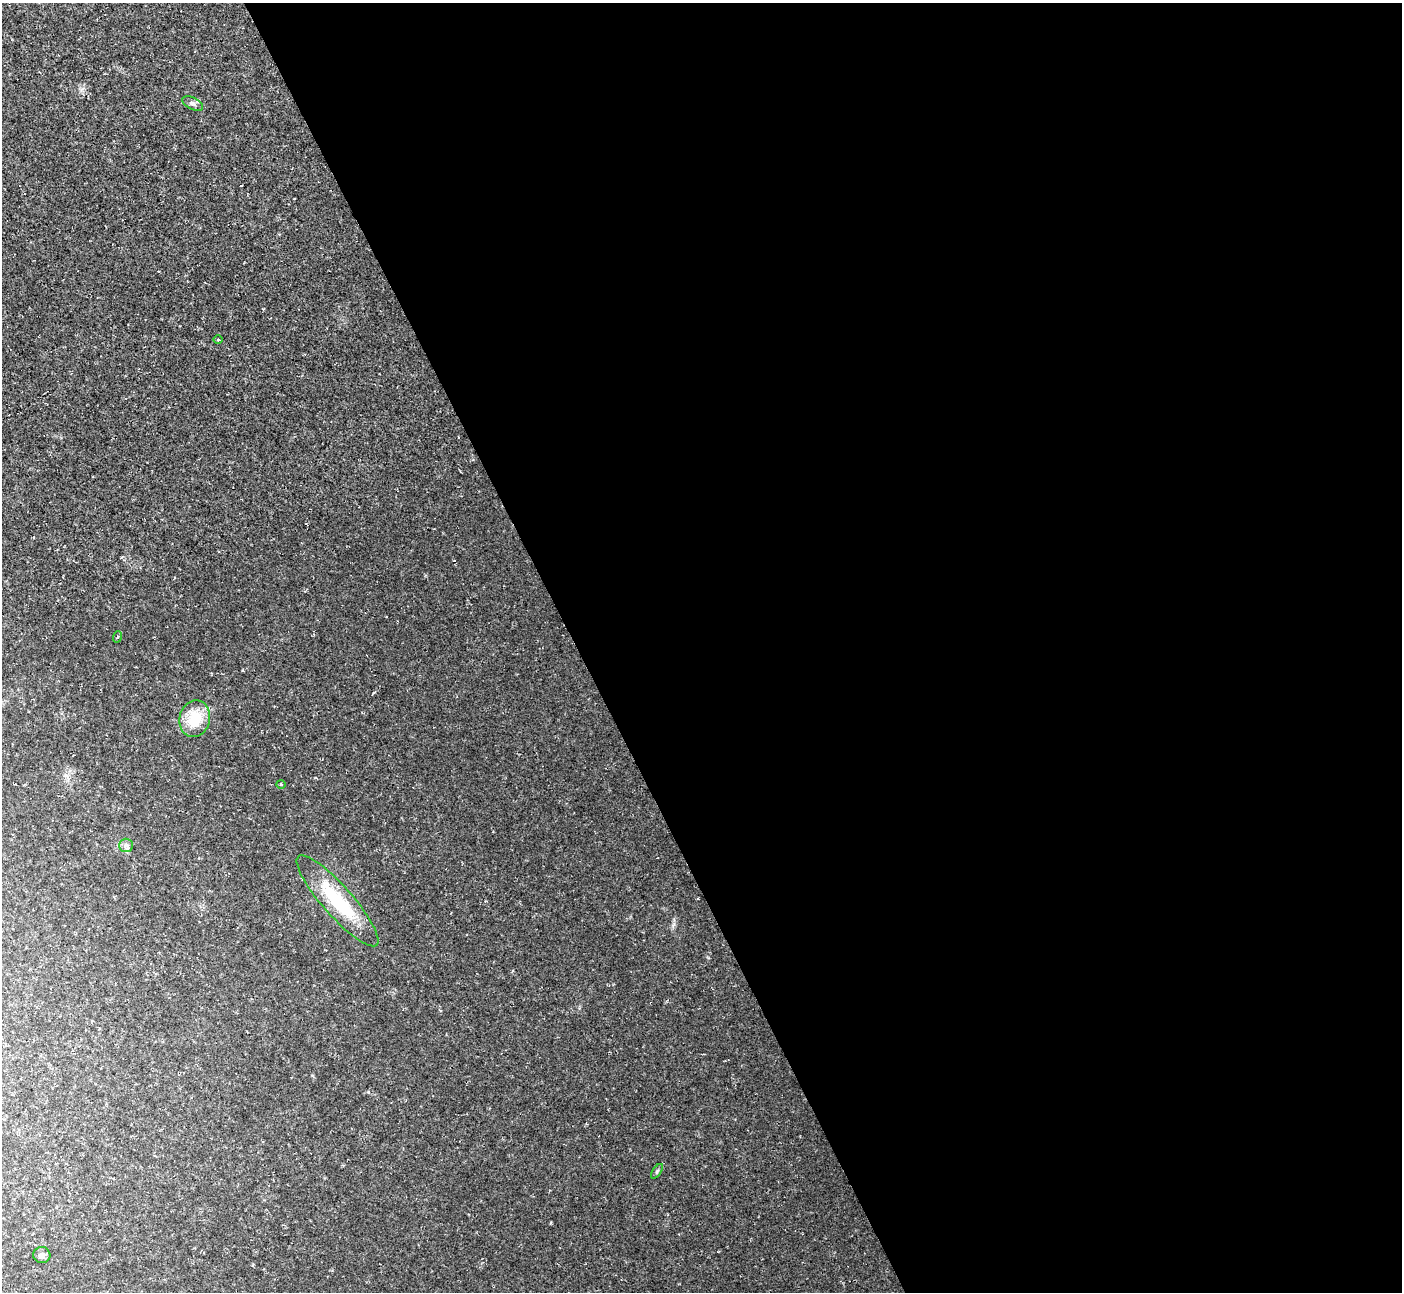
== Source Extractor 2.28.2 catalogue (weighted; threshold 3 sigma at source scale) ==
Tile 8 of 4 x 4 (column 4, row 2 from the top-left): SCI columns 4203-5602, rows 2729-4018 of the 5602 x 5589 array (HDU 1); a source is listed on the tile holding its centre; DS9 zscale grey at full resolution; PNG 1404 x 1294 px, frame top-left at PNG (2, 3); each listed source drawn as its Kron ellipse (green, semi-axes under 4 px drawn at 4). Shown black and unused: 59% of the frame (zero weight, under 2 of 3 exposures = <1% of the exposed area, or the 3 px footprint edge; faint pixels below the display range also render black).
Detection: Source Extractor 2.28.2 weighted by HDU 2 'WHT'; one run over the whole footprint, this tile lists its part. Background 0.0237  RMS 0.0063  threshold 0.0283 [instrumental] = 3 sigma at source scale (4.5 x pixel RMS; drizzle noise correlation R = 1.50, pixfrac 1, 0.05/0.05 arcsec/px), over >= 5 px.
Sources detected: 10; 1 inside a brighter listed object's ellipse — not listed separately; the other 9 listed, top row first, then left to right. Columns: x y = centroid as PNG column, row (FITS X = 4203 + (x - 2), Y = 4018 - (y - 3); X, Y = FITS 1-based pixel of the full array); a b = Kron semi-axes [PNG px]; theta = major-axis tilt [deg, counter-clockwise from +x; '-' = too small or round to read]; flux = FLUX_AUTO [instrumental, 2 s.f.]
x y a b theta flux
193 103 11 6 -26 2
218 340 4 3 - 0.6
117 637 6 3 71 0.74
195 719 18 15 77 21
281 784 5 3 - 0.62
126 845 7 6 - 1.9
337 901 59 15 -48 42
657 1171 8 4 55 1.1
42 1255 8 8 - 2.5